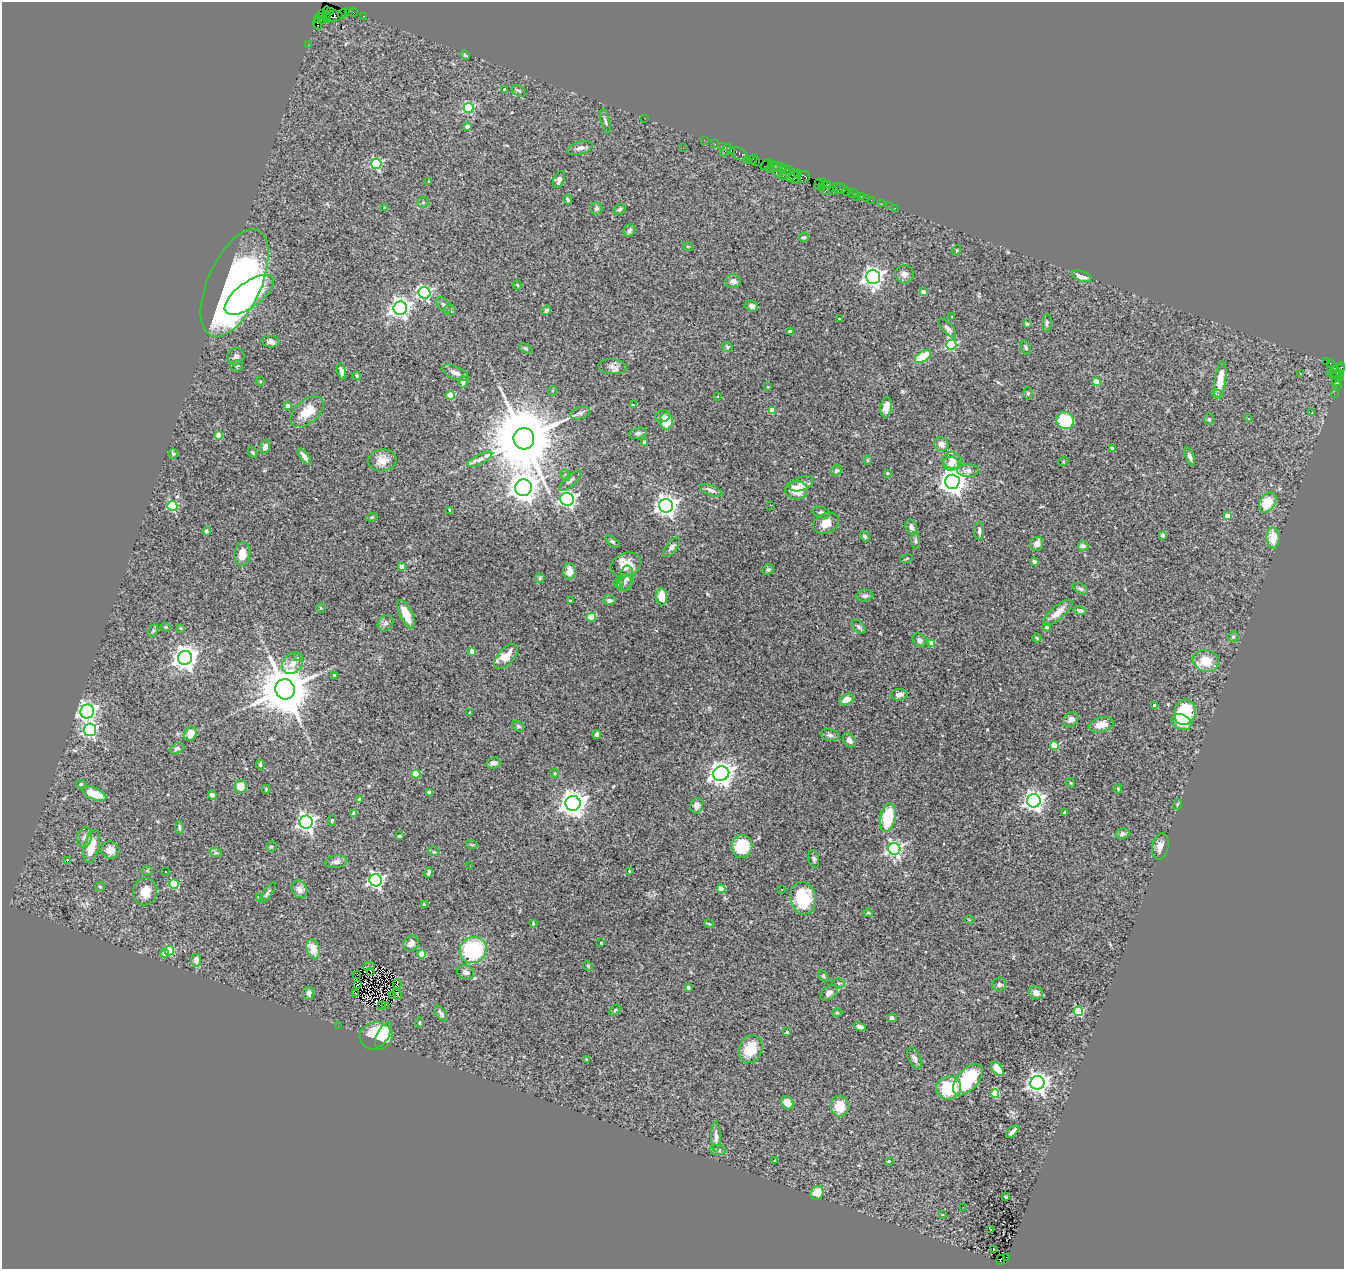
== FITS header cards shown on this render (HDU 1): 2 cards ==
NAXIS1  =                 1342
NAXIS2  =                 1267

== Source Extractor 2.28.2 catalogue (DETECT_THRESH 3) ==
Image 1342 x 1267 px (HDU 1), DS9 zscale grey, 1 PNG px = 1 image px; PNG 1346 x 1271 px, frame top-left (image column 1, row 1267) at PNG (2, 2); each listed source drawn as its Kron ellipse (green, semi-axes under 4 px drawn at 4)
Background 2.92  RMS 0.084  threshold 0.252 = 3 sigma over >= 5 px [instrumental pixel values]
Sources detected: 363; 1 with non-positive FLUX_AUTO (blend fragments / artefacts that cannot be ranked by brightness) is neither listed nor drawn; the other 362 listed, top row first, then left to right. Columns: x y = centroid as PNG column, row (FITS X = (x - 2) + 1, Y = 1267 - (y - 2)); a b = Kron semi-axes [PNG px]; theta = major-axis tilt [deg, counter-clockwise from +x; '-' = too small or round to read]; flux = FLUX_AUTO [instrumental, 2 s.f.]
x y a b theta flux
330 11 4 3 - 95
348 11 3 2 - 50
327 12 6 2 -84 150
353 12 4 2 - 48
322 13 3 2 - 50
342 14 5 2 - 52
334 16 8 5 3 460
364 16 3 2 - 9.5
320 17 3 2 - 44
327 17 5 3 - 170
317 19 3 2 - 32
322 20 4 3 - 120
317 24 5 3 - 66
308 45 2 2 - 23
465 55 5 4 - 7.4
504 90 3 3 - 14
519 91 8 5 -29 9.1
468 108 5 5 - 440
644 118 2 2 - 29
605 121 13 3 -76 13
467 126 4 4 - 26
704 140 2 2 - 25
715 144 2 2 - 40
721 146 2 2 - 43
580 148 13 6 16 27
683 148 2 2 - 3.8
726 150 7 3 57 170
731 151 3 3 - 97
739 154 9 6 -30 250
753 159 5 2 - 69
748 161 3 3 - 89
756 161 3 2 - 22
376 164 5 5 - 490
771 164 3 3 - 130
766 165 6 3 39 76
779 167 5 3 - 98
770 168 4 3 - 200
776 169 9 4 -57 360
782 169 5 3 - 220
789 170 7 3 -21 240
798 174 3 2 - 32
785 175 7 2 34 100
790 177 4 3 - 240
795 177 6 5 - 100
803 177 7 6 - 380
559 179 9 5 68 26
429 181 3 2 - 3.7
819 183 5 2 - 39
823 183 3 2 - 67
828 184 3 2 - 66
821 187 3 2 - 17
836 187 4 2 - 67
839 188 6 5 - 220
833 190 3 3 - 64
825 191 3 2 - 110
847 191 5 3 - 61
853 193 5 4 - 78
856 197 3 2 - 19
861 197 3 3 - 140
867 198 3 2 - 36
568 199 5 4 - 8.2
871 200 2 2 - 40
423 202 5 5 - 11
882 204 2 2 - 9.6
889 206 2 2 - 7.1
385 208 3 3 - 10
596 208 6 6 - 11
895 208 2 2 - 110
619 209 6 4 31 12
629 230 6 5 - 15
804 237 5 4 - 8.1
688 247 5 3 - 5
957 250 5 3 - 5.7
904 274 9 9 - 26
1081 276 10 5 -19 56
873 277 7 7 - 2900
733 281 8 6 1 24
235 283 58 26 66 2600
517 285 4 3 - 6.7
923 292 4 4 - 42
424 293 6 5 - 820
249 295 29 12 36 410
444 305 9 5 -51 16
752 306 6 5 - 17
400 308 7 6 - 3000
450 310 6 5 - 11
546 310 5 4 - 10
951 317 3 3 - 14
839 319 3 2 - 4.3
1047 323 8 5 85 11
1027 324 3 3 - 6.2
947 328 12 5 -47 19
790 331 4 3 - 10
270 342 9 5 -9 22
951 345 5 5 - 510
727 347 6 4 -24 8.2
1026 347 7 4 -66 10
525 348 6 4 -30 7.5
236 357 9 8 - 23
923 357 9 5 32 160
1326 362 3 2 - 150
1330 363 3 3 - 31
237 366 6 5 - 10
613 367 14 7 -4 28
1341 367 3 2 - 76
1334 369 3 3 - 410
341 371 8 4 -80 17
1338 371 9 5 54 340
455 373 14 6 -24 30
1300 374 3 3 - 16
1335 375 9 2 -27 250
357 376 4 3 - 6.3
1339 376 3 3 - 120
1220 380 19 6 82 91
260 381 4 3 - 4.3
1336 381 6 4 63 120
463 382 6 4 88 14
1097 382 4 4 - 110
1337 386 3 2 - 70
768 387 2 2 - 3.3
552 391 5 3 - 5.6
1028 393 6 5 - 8.5
1217 394 5 3 - 11
1334 394 2 2 - 17
450 395 4 4 - 93
717 397 3 3 - 16
633 405 3 3 - 6.5
288 406 4 4 - 34
886 407 10 5 81 45
772 411 4 4 - 120
307 412 20 11 40 120
580 413 10 6 14 18
1312 413 3 3 - 5.5
662 416 7 6 - 17
1248 418 3 2 - 6
1209 419 6 5 - 8.5
1065 420 9 8 - 240
666 421 8 7 - 91
638 433 9 5 14 14
219 436 4 4 - 70
524 439 10 10 - 71000
645 443 4 4 - 42
941 444 7 6 - 38
265 447 7 5 69 25
1112 448 3 3 - 11
252 452 6 3 -59 6.5
173 454 5 4 - 9.1
304 456 9 4 -53 22
1190 456 9 4 -68 16
480 459 13 5 27 28
382 460 14 11 6 59
867 460 5 3 - 5.1
952 460 10 8 -10 51
1063 462 5 3 - 5.1
951 464 8 7 - 40
836 470 6 5 - 13
968 471 11 6 -1 27
888 473 4 3 - 5.2
565 475 6 3 -72 6.8
570 481 14 5 43 19
952 482 7 7 - 5200
801 484 12 6 20 32
523 488 8 8 - 8100
711 490 12 5 -21 23
797 490 11 9 -6 110
567 499 7 6 - 1100
1267 502 11 7 56 130
771 505 3 2 - 4.6
172 506 5 5 - 390
666 506 7 6 - 3300
450 510 4 3 - 10
821 512 9 5 -16 13
1227 516 4 4 - 59
372 517 5 3 - 5.4
826 523 13 10 22 60
911 527 7 5 -69 17
206 531 4 4 - 14
979 531 9 5 -88 16
1163 535 4 3 - 11
865 536 5 4 - 12
1273 538 10 6 -88 92
915 541 8 4 -89 9.1
612 542 8 4 -39 8.1
1037 544 7 6 - 35
1083 546 5 4 - 23
671 547 12 5 51 17
242 554 12 8 84 69
906 559 6 3 19 5.2
1034 562 4 3 - 24
626 565 16 12 22 88
401 566 4 4 - 36
768 569 6 5 - 11
569 571 8 6 -89 47
540 578 5 4 - 7.3
626 578 12 7 84 23
624 582 9 7 61 19
618 583 5 4 - 10
1080 589 8 5 -29 14
865 596 8 5 6 15
661 597 8 6 -85 68
609 600 6 5 - 16
570 601 3 3 - 6.1
321 608 5 3 - 5.1
1080 610 6 4 -13 22
1058 613 18 6 40 51
406 614 15 6 -65 92
591 617 4 4 - 120
386 623 9 7 49 17
166 627 5 4 - 6.7
858 627 8 5 -45 13
1047 627 4 3 - 6.6
181 628 3 3 - 8.8
153 631 7 4 63 9.7
1233 637 5 5 - 7.4
1037 638 4 2 - 5.9
919 640 7 6 - 16
932 643 4 4 - 70
472 651 4 4 - 46
506 656 15 8 49 95
297 657 3 3 - 21
185 658 7 7 - 4600
1206 661 13 11 -22 120
292 663 12 9 46 43
334 675 3 3 - 9.9
285 689 10 9 - 34000
899 695 8 6 3 26
847 700 7 5 28 55
1154 705 3 3 - 19
87 711 7 6 - 2400
1185 712 13 10 78 320
470 713 4 3 - 5
1071 719 8 6 37 24
1181 722 10 7 -25 110
1101 725 13 7 14 57
518 726 6 5 - 8.3
90 730 6 6 - 920
190 734 7 6 - 53
597 734 4 4 - 16
830 735 9 6 -13 18
849 740 8 5 -54 25
1054 746 4 4 - 200
177 748 7 5 23 15
493 763 7 6 - 24
260 765 5 4 - 12
555 773 4 4 - 5.6
416 774 4 4 - 140
721 774 8 7 - 4300
1071 783 5 3 - 4.3
81 784 5 4 - 7.7
241 786 6 6 - 60
266 789 4 3 - 5.6
1118 789 5 4 - 7.7
430 792 4 3 - 30
94 794 13 6 -22 120
212 795 4 4 - 35
359 800 4 4 - 34
1034 801 7 6 - 2800
573 803 7 7 - 5900
1177 805 5 3 - 5.3
697 806 7 6 - 31
354 813 4 3 - 21
1065 813 3 3 - 11
888 818 14 7 79 250
332 820 5 4 - 7
306 822 6 6 - 2300
180 827 6 4 -86 11
1122 834 7 5 16 11
399 836 3 3 - 6.8
84 837 10 7 77 25
472 845 6 3 -18 5.4
91 846 17 7 76 110
742 846 11 10 - 180
1160 846 13 8 78 39
271 847 5 5 - 8.1
894 849 6 6 - 1200
110 850 9 8 - 45
434 852 5 3 - 5.2
216 853 6 4 -18 9.3
814 859 9 5 -78 12
67 861 3 2 - 33
336 862 11 6 7 23
470 866 2 2 - 5.6
147 870 6 4 -1 5.7
630 871 3 3 - 10
165 872 3 2 - 9.9
429 872 5 3 - 9.6
376 880 6 6 - 1400
174 884 5 4 - 230
100 887 5 4 - 6.7
299 889 9 7 -64 28
721 889 4 4 - 94
782 889 3 2 - 7.6
145 892 14 12 76 75
267 893 12 4 55 14
259 898 4 4 - 33
803 898 16 12 -78 250
424 905 4 3 - 19
868 913 5 4 - 6.9
969 920 4 3 - 3.8
533 923 4 3 - 5
709 924 5 3 - 7.3
601 943 3 3 - 6.2
411 944 8 7 - 32
313 949 10 6 -73 82
473 950 14 13 - 450
169 951 4 4 - 220
165 953 4 4 - 39
422 954 4 4 - 140
196 960 6 5 - 34
368 966 6 2 16 5.5
588 966 5 4 - 6.2
371 971 2 2 - 5.6
465 972 8 7 - 24
357 974 2 2 - 2
823 976 7 4 -49 8.3
838 983 6 4 -12 9
358 984 2 2 - 4.3
397 984 4 3 - 5.3
999 984 7 6 - 12
688 987 3 3 - 13
309 993 6 5 - 21
356 993 3 2 - 12
829 993 9 6 40 24
1036 993 7 6 - 38
397 994 6 3 -64 4.8
393 995 3 2 - 7.5
381 1005 2 2 - 36
385 1005 2 2 - 3.4
615 1010 6 3 44 6.4
1078 1011 5 4 - 350
441 1013 9 4 -52 19
837 1013 5 3 - 5.3
892 1018 5 4 - 11
419 1022 5 3 - 4.9
338 1025 2 2 - 17
860 1027 6 4 -27 19
787 1032 3 3 - 14
383 1035 14 6 63 63
376 1036 17 14 6 230
750 1049 14 11 66 130
914 1058 11 6 -63 24
586 1060 4 3 - 6.4
997 1069 8 5 -52 71
968 1080 19 10 48 320
1037 1083 7 6 - 2900
949 1088 12 11 - 230
995 1094 4 4 - 250
787 1103 7 5 -52 51
840 1106 10 9 - 89
1012 1132 8 3 45 18
716 1137 15 5 90 22
718 1150 8 5 -5 16
774 1161 4 2 - 5.6
889 1161 4 4 - 7.2
817 1193 7 6 - 110
1005 1197 3 2 - 4.1
963 1207 3 2 - 9.7
942 1215 3 2 - 3.9
991 1229 3 3 - 46
993 1249 3 2 - 14
1007 1257 3 2 - 23
1001 1260 5 2 - 23
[1 non-positive-flux detection neither listed nor drawn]